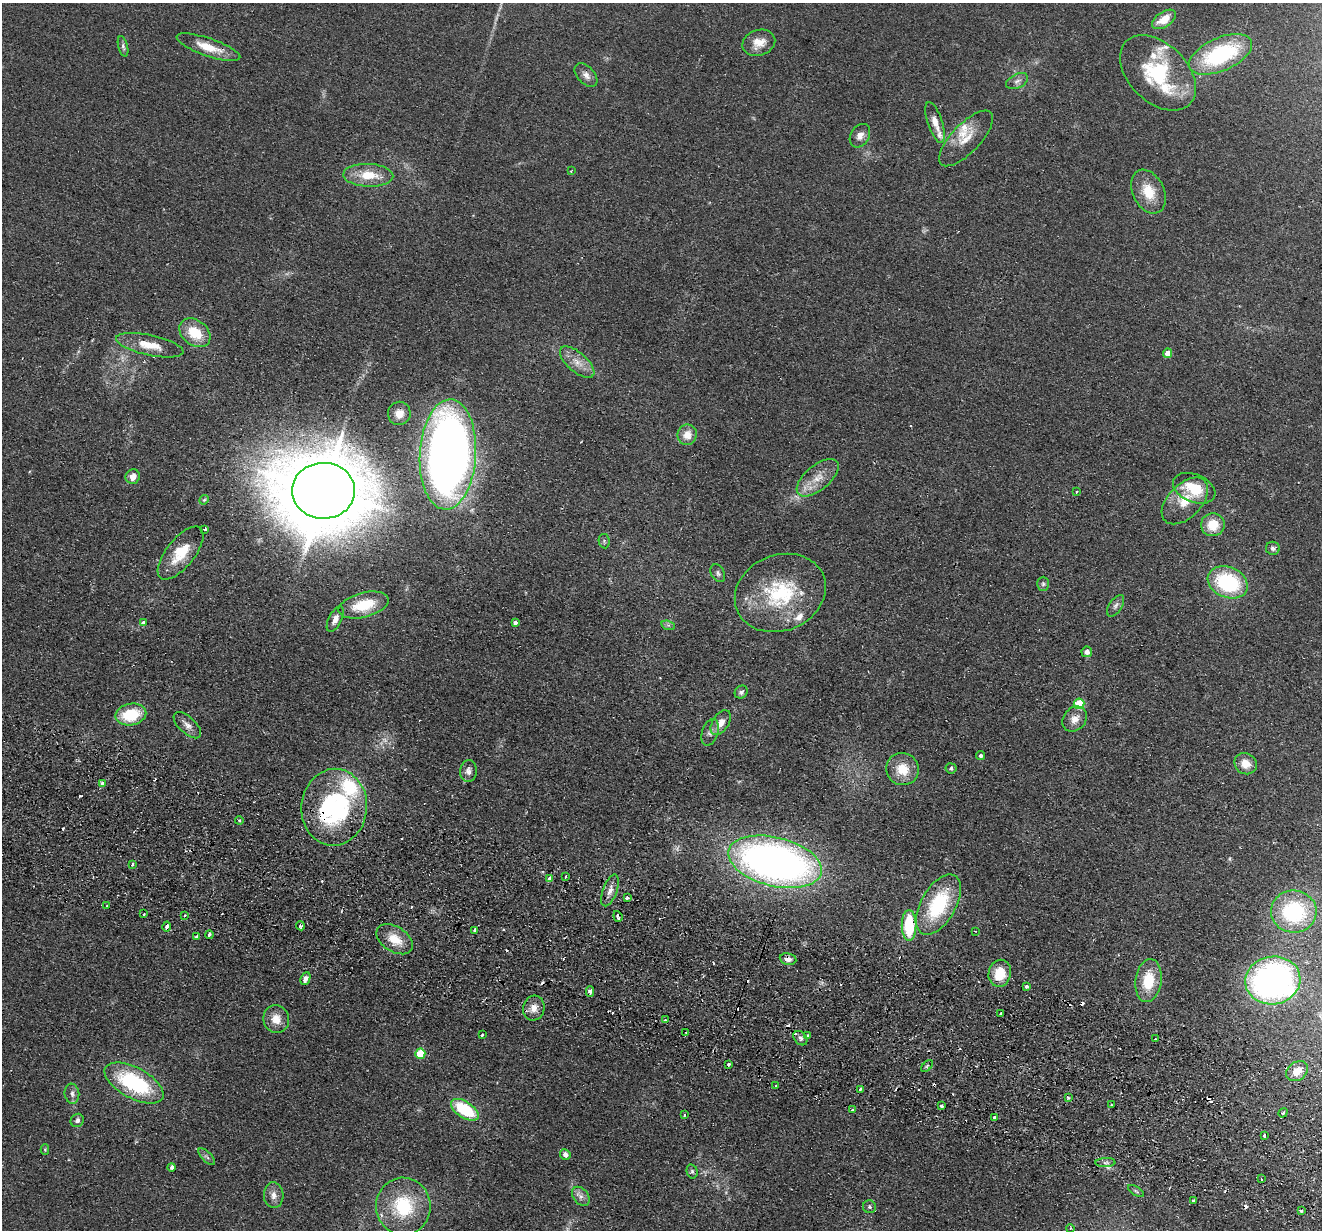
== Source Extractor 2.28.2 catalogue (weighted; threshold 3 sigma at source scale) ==
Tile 6 of 4 x 4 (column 2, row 2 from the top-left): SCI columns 1341-2660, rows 2642-3869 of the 5321 x 5409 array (HDU 1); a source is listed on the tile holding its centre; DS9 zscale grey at full resolution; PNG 1324 x 1232 px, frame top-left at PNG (2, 3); each listed source drawn as its Kron ellipse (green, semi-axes under 4 px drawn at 4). Shown black and unused: <1% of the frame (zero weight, under 2 of 3 exposures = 3% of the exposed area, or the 3 px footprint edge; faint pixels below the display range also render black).
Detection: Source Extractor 2.28.2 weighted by HDU 2 'WHT'; one run over the whole footprint, this tile lists its part. Background 0.0578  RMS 0.0092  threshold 0.0416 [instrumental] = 3 sigma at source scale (4.5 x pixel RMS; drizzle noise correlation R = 1.50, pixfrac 1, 0.05/0.05 arcsec/px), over >= 5 px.
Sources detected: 161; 2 too faint to see at this stretch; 20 cosmic-ray / hot-pixel residue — neither listed nor drawn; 11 inside a brighter listed object's ellipse — not listed separately; the other 128 listed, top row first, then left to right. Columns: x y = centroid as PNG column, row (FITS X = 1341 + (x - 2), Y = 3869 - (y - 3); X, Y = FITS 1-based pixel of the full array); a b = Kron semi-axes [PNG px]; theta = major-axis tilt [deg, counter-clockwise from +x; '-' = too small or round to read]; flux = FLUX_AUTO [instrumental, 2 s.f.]
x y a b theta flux
1164 19 13 7 33 16
759 43 17 13 16 12
123 46 11 4 -75 2.5
208 47 33 9 -19 19
1220 54 33 16 24 110
1158 73 45 29 -44 79
586 75 14 8 -46 5.7
1017 81 12 7 26 4.2
935 122 21 7 -72 9.8
860 136 12 9 59 6.6
966 138 36 14 46 19
572 170 4 2 - 0.91
368 175 25 11 -2 24
1148 192 23 15 -64 23
195 333 17 12 -38 25
150 345 34 10 -12 20
1168 353 5 4 - 10
577 362 21 9 -41 12
399 413 12 11 - 9.6
687 435 10 9 - 11
448 454 55 28 87 990
133 477 7 7 - 7.8
818 478 25 12 40 17
1194 488 22 14 -23 30
323 491 31 28 -2 8200
1076 492 4 3 - 1.2
204 500 5 4 - 1.3
1185 501 28 16 45 23
1213 525 12 11 - 19
205 529 3 3 - 2.4
604 541 7 5 -81 1.7
1273 548 7 6 - 2.6
181 553 32 14 51 26
718 573 9 6 -59 2.7
1228 582 21 15 -22 82
1043 584 7 6 - 2.3
780 593 47 38 22 87
364 605 26 12 15 29
1116 606 12 6 56 3.8
335 619 14 6 63 5.7
144 623 3 3 - 29
515 623 3 3 - 11
668 625 7 4 -17 1.9
1087 652 5 5 - 4.8
741 692 7 6 - 2.6
1079 704 5 5 - 51
131 714 15 10 11 39
1075 719 13 11 48 9.2
721 723 14 8 57 9.6
187 725 17 8 -43 6.2
710 732 14 8 72 4.9
981 756 4 4 - 2.5
1246 764 12 10 -31 12
951 768 5 5 - 2.1
902 769 16 16 - 22
468 771 11 8 86 5
102 783 3 3 - 12
334 807 38 33 84 140
239 820 4 3 - 1
775 862 48 24 -14 570
132 864 4 3 - 1.4
566 876 3 3 - 3.9
549 878 4 3 - 11
610 890 17 7 69 7.1
627 898 3 3 - 8
938 905 33 17 60 72
107 906 3 2 - 0.76
1294 912 23 21 -5 73
144 914 3 2 - 1.1
184 915 3 3 - 1.4
618 916 5 3 - 5
909 925 15 7 -90 49
300 926 5 4 - 2.7
166 927 5 3 - 5.4
475 930 3 3 - 9.3
975 931 3 2 - 0.6
209 935 4 3 - 4.2
196 936 4 3 - 1.2
395 939 20 12 -32 18
788 959 8 6 -9 4.7
1000 973 13 11 77 23
305 979 6 4 66 4.1
1273 980 28 24 9 320
1148 981 21 13 83 31
1027 986 4 3 - 6
590 992 5 4 - 4.4
534 1008 12 10 76 9.4
1000 1014 3 3 - 1.8
276 1019 14 13 - 12
665 1020 3 3 - 1.2
686 1033 2 2 - 1.3
482 1035 3 3 - 2.1
808 1036 4 4 - 2.4
800 1038 8 6 -49 2.9
1155 1039 2 2 - 0.94
420 1054 5 5 - 36
729 1064 3 3 - 2.2
927 1066 7 4 46 1.5
1297 1071 12 9 35 11
134 1083 32 15 -28 91
776 1086 3 2 - 2.2
860 1090 3 3 - 2.9
72 1094 10 7 -83 4.1
1068 1098 4 3 - 1.9
1111 1105 4 3 - 1
941 1106 4 3 - 3.9
465 1110 15 8 -33 54
853 1110 3 3 - 3.2
1283 1113 5 3 - 1.3
684 1115 4 2 - 0.78
994 1117 3 2 - 1.1
77 1120 7 6 - 3.1
1264 1136 4 3 - 4
45 1149 5 4 - 0.96
565 1155 5 5 - 5.7
207 1157 11 4 -46 2.4
1105 1163 10 4 1 2.8
172 1167 4 4 - 2.7
692 1171 7 5 -75 2
1261 1179 3 3 - 0.93
1136 1191 9 3 -32 1.5
274 1195 13 10 -85 6.4
581 1196 11 7 -51 5
1193 1200 3 3 - 2.5
403 1206 29 27 -84 60
869 1207 6 6 - 2.2
1302 1211 3 3 - 2.4
1070 1228 4 3 - 0.89
Overlapping masked pixels (flux is a lower limit): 7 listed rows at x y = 208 47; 334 807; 618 916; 166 927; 788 959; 590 992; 534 1008